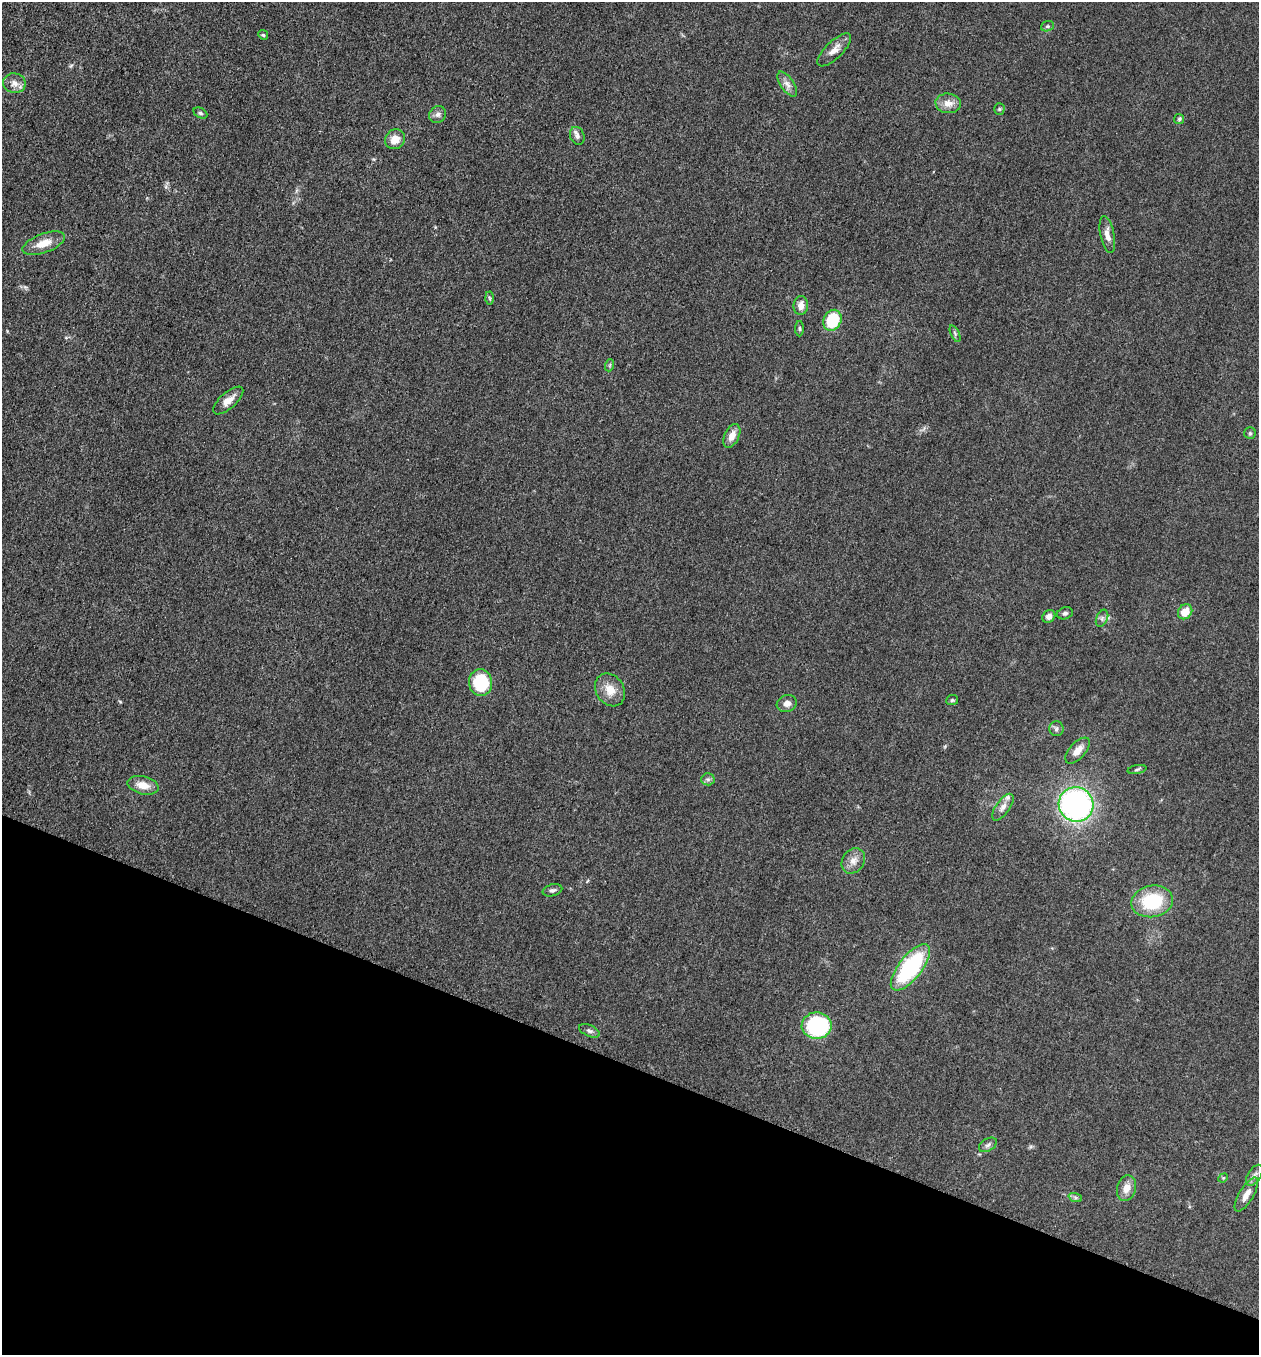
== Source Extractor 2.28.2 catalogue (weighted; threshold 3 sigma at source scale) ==
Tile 15 of 4 x 4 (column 3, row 4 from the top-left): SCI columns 2712-3968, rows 17-1369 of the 5505 x 5461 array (HDU 1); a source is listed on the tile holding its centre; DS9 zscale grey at full resolution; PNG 1261 x 1357 px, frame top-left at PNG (2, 2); each listed source drawn as its Kron ellipse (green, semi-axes under 4 px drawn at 4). Shown black and unused: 21% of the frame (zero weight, under 3 of 5 exposures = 3% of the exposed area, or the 3 px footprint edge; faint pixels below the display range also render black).
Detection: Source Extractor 2.28.2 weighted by HDU 2 'WHT'; one run over the whole footprint, this tile lists its part. Background 0.0606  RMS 0.0062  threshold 0.0279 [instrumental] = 3 sigma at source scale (4.5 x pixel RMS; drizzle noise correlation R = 1.50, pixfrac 1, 0.05/0.05 arcsec/px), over >= 5 px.
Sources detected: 51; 1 inside a brighter listed object's ellipse — not listed separately; the other 50 listed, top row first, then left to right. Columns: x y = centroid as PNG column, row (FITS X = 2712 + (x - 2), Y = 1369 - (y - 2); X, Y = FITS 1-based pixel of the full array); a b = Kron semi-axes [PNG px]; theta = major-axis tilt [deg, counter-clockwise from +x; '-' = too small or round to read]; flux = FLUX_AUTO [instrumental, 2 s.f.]
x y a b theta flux
1047 26 6 5 - 1
263 35 5 4 - 0.8
834 50 22 8 44 5.5
14 83 11 9 -10 4.3
787 84 14 6 -55 3.5
948 103 13 10 -4 5.8
999 109 5 5 - 0.89
200 113 7 5 -27 1.1
438 115 9 8 - 2.4
1179 119 5 5 - 0.9
577 136 9 7 -69 2.5
395 139 10 9 - 6.7
1107 235 19 7 -78 4.7
44 243 22 9 20 9.5
489 298 6 4 -87 0.96
801 305 9 7 84 4.1
832 320 11 8 65 26
799 329 8 4 -90 0.89
955 334 9 4 -65 1.2
610 365 6 3 71 0.75
228 400 19 8 41 6
1250 433 6 6 - 1
732 436 12 7 65 5.6
1185 612 8 6 50 8.1
1065 613 8 6 17 1.4
1049 616 7 6 - 2.8
1102 618 9 5 66 1.8
481 683 13 11 -86 30
610 690 17 14 -55 8.4
952 700 6 5 - 0.99
787 703 10 8 18 3.5
1056 729 7 7 - 1.7
1077 751 16 8 48 5.3
1137 770 10 4 11 1.1
708 779 6 6 - 1.4
143 785 16 9 -13 7.7
1076 804 17 17 - 150
1003 807 16 7 54 3.6
853 861 13 11 54 5.2
552 890 10 5 15 1.7
1152 901 21 16 10 33
910 967 28 11 52 69
817 1026 15 13 -1 55
589 1031 11 5 -24 1.9
988 1145 10 6 31 1.8
1254 1175 12 6 57 2.6
1223 1178 5 4 - 0.62
1126 1188 13 9 74 5.8
1246 1195 19 7 59 5.7
1075 1197 7 4 -19 1.1